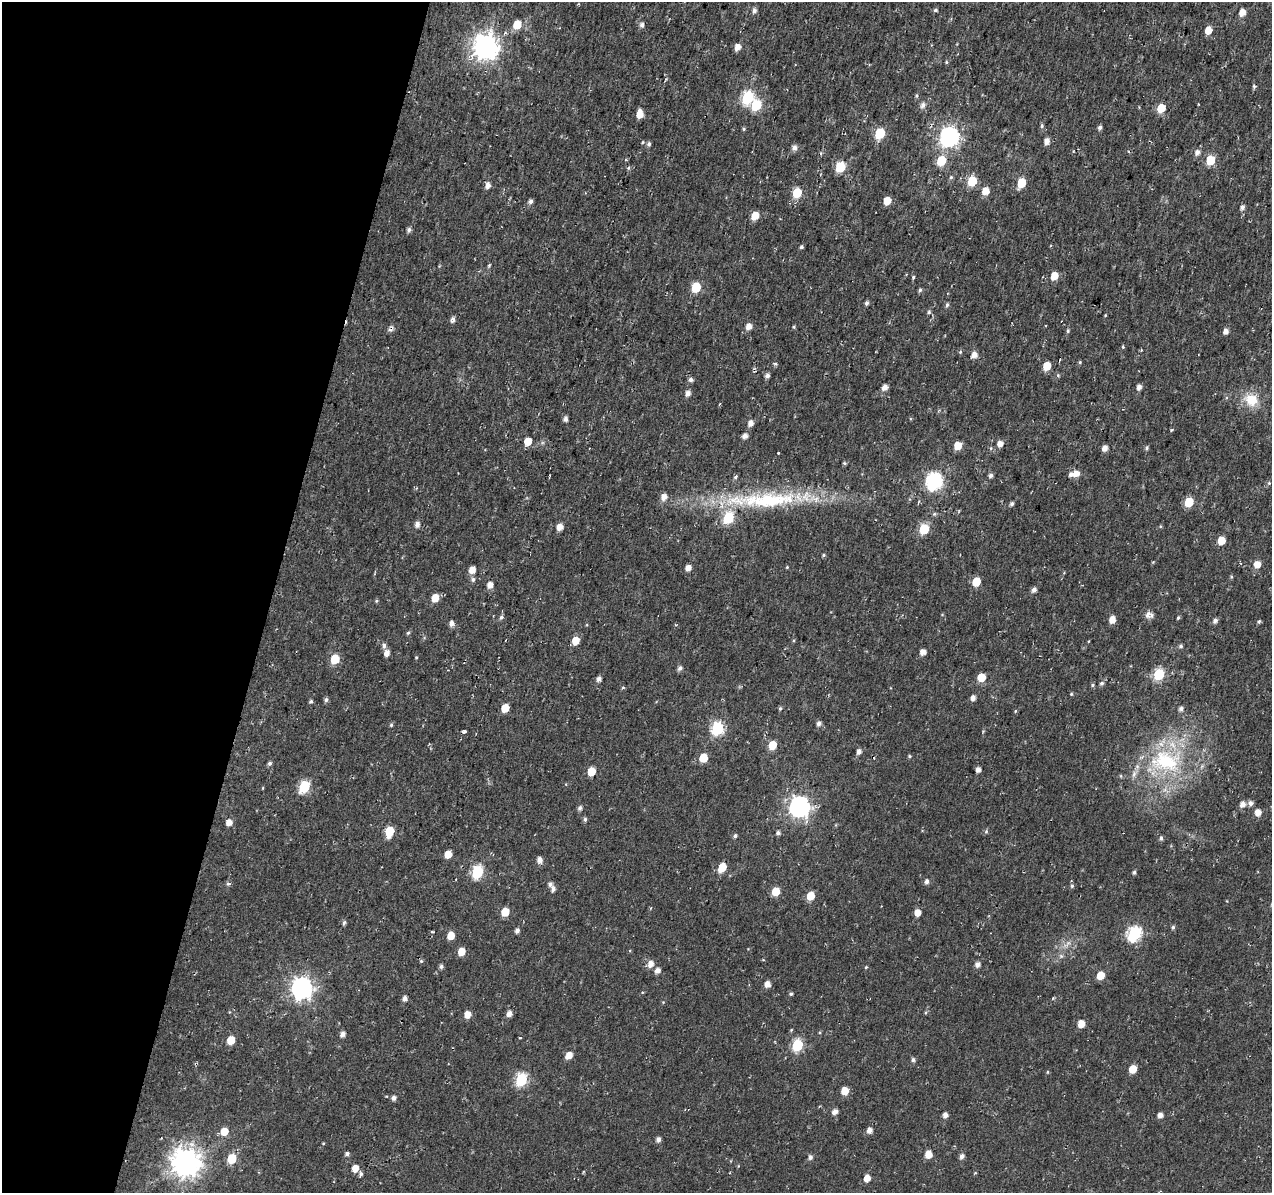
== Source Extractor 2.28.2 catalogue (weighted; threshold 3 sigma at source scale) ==
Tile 9 of 4 x 4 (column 1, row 3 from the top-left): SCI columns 16-1285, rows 1473-2663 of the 5101 x 5331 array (HDU 1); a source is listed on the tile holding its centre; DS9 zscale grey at full resolution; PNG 1274 x 1195 px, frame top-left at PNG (2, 2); no overlay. Shown black and unused: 21% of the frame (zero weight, under 2 of 3 exposures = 2% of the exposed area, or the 3 px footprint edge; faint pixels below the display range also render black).
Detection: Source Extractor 2.28.2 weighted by HDU 2 'WHT'; one run over the whole footprint, this tile lists its part. Background 0.0148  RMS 0.0053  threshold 0.0239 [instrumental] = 3 sigma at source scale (4.5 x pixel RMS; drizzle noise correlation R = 1.50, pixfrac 1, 0.0396/0.0396 arcsec/px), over >= 5 px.
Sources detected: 227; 1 cosmic-ray / hot-pixel residue — not listed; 4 inside a brighter listed object's ellipse — not listed separately; the other 222 listed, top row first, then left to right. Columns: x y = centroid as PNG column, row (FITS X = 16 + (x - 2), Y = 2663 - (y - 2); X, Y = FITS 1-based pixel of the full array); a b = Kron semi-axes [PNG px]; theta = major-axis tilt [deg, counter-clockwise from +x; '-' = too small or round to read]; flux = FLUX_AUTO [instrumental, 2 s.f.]
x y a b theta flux
935 10 6 4 -11 0.8
754 11 7 6 - 1.4
1242 12 6 5 - 4.6
517 24 6 6 - 11
642 25 6 5 - 1.8
1208 30 6 5 - 6.2
485 47 9 8 - 450
738 47 6 5 - 4
946 62 5 3 - 0.56
1254 86 5 4 - 0.73
917 96 5 3 - 0.66
748 97 7 6 - 57
756 105 7 6 - 30
923 105 6 5 - 2.3
1161 108 6 5 - 13
640 114 8 5 88 6
1042 126 6 5 - 0.88
1100 127 5 4 - 1.5
744 129 6 4 -90 0.59
880 133 6 5 - 28
949 137 8 7 - 210
1047 141 6 5 - 3.4
643 142 5 3 - 0.44
649 144 5 5 - 1.3
794 148 8 7 - 1.9
1197 152 6 5 - 2.5
1210 160 6 5 - 21
941 161 6 5 - 19
840 167 6 5 - 28
628 168 5 3 - 0.61
951 177 5 5 - 0.76
972 181 6 5 - 20
1021 183 6 5 - 15
488 185 7 5 84 2.4
985 191 6 6 - 6.2
797 193 6 5 - 19
530 201 5 4 - 1.7
887 201 6 5 - 7.8
1242 207 6 5 - 1.4
755 216 6 5 - 9.8
409 230 6 5 - 1.4
801 247 5 4 - 0.82
489 265 6 3 45 0.61
1054 276 6 5 - 7.4
913 277 5 4 - 0.69
696 287 6 5 - 24
920 290 5 4 - 1
867 303 5 4 - 1.3
947 305 6 5 - 0.98
929 312 5 5 - 0.92
1105 315 3 3 - 0.39
452 319 7 5 75 1.7
749 326 7 6 - 3.1
794 327 4 4 - 0.57
1068 331 5 4 - 0.69
1226 331 5 5 - 2.3
1123 347 4 3 - 0.52
960 352 5 4 - 0.6
974 355 5 5 - 3.7
1080 362 5 4 - 0.59
1047 366 6 5 - 10
767 376 5 4 - 1.8
691 380 5 5 - 1.6
885 387 6 5 - 3.2
1139 387 5 5 - 2.3
688 393 6 5 - 2.6
1251 400 17 15 -26 11
565 419 5 4 - 1.9
751 423 6 5 - 3.1
745 436 6 5 - 2.2
528 441 5 5 - 9.1
1000 444 5 5 - 3.5
958 446 5 5 - 8.7
1105 448 5 5 - 3.2
1147 448 6 4 70 0.82
778 453 3 2 - 0.53
844 463 5 4 - 0.68
1076 473 7 6 - 4
991 475 5 4 - 1.5
736 477 6 4 43 0.94
934 481 8 7 - 130
1269 483 5 5 - 0.61
664 497 7 6 - 3.4
768 500 96 21 3 63
1189 502 6 5 - 20
1012 504 5 4 - 1.3
934 514 6 4 44 0.69
417 524 7 6 - 2.1
560 527 5 5 - 4.8
924 529 6 5 - 29
1221 540 5 5 - 9
824 555 5 4 - 0.66
1257 564 6 5 - 5.6
787 567 4 3 - 0.44
688 568 5 5 - 3.2
472 570 6 5 - 5
1231 577 5 4 - 0.58
473 580 6 5 - 1.3
976 582 6 5 - 12
490 585 6 5 - 3.5
1034 590 5 5 - 2.2
435 598 6 5 - 8.3
376 601 5 4 - 0.63
1148 615 11 7 73 2.5
501 617 6 5 - 1
1178 618 5 4 - 0.66
1112 620 6 5 - 5.2
1215 620 6 5 - 1.9
1259 622 5 4 - 0.76
452 623 5 5 - 2.9
408 633 5 4 - 0.73
575 641 6 5 - 7.8
384 646 6 5 - 1.7
1181 646 5 4 - 0.95
923 652 5 5 - 3.4
387 653 6 5 - 3.3
416 657 4 3 - 0.46
335 659 6 5 - 18
680 668 6 5 - 1.7
1159 674 6 5 - 39
981 677 5 5 - 12
599 679 6 5 - 1.7
1102 683 6 5 - 1.1
1092 685 5 5 - 0.73
623 688 5 3 - 0.54
1071 694 4 4 - 0.55
973 698 5 4 - 2.5
326 700 5 5 - 1.3
311 701 5 5 - 0.85
505 708 6 5 - 10
780 708 5 4 - 0.79
1181 708 6 5 - 1.5
1015 711 4 4 - 0.54
818 724 6 5 - 1.8
391 725 5 4 - 0.75
717 728 7 6 - 59
464 731 4 3 - 1.3
772 745 6 5 - 11
859 751 6 5 - 2.2
909 756 5 4 - 0.58
703 758 6 5 - 13
1165 761 46 31 -8 52
270 763 5 5 - 1.1
978 769 4 4 - 2.7
591 771 6 5 - 11
1121 776 5 3 - 0.52
304 787 7 6 - 40
1250 803 6 6 - 2.2
1242 804 6 6 - 3
799 807 8 7 - 270
580 808 6 5 - 1.4
1258 812 7 6 - 3.6
585 819 5 5 - 1.1
229 822 6 5 - 3.9
389 831 7 6 - 18
986 831 5 5 - 0.77
778 833 5 5 - 1.3
735 836 5 4 - 1
1161 838 6 4 -90 1.1
448 854 5 5 - 7.8
539 860 6 5 - 3
722 867 7 5 55 11
477 872 7 6 - 50
1134 872 5 4 - 1
927 881 5 5 - 1.8
228 884 5 5 - 0.92
1072 886 6 5 - 0.92
553 889 6 5 - 1.8
776 891 6 5 - 11
811 896 6 5 - 10
505 912 6 5 - 9.6
917 913 5 5 - 4.7
344 922 6 4 59 1.1
1173 927 5 4 - 0.95
517 930 5 4 - 2
432 932 5 2 - 0.56
1134 934 7 6 - 78
451 936 6 5 - 7.1
1068 943 8 5 33 1.6
461 951 6 5 - 7.3
1061 956 5 5 - 0.98
421 961 4 4 - 0.66
651 964 7 6 - 3.8
977 964 5 5 - 2.5
441 967 5 5 - 1.4
866 967 4 3 - 0.46
657 970 5 5 - 2.9
1100 975 5 5 - 10
767 984 5 5 - 3.7
302 988 8 8 - 290
791 994 5 4 - 0.69
405 998 5 5 - 2.1
467 1014 6 5 - 5.1
509 1014 5 5 - 3.1
1081 1024 5 5 - 7.2
343 1034 5 5 - 2.4
520 1038 3 2 - 0.41
231 1040 6 5 - 9.3
797 1045 6 6 - 46
569 1055 7 5 40 4.8
913 1060 5 5 - 1.2
1132 1069 6 5 - 9
1047 1072 5 3 - 0.46
521 1080 7 6 - 51
845 1091 6 5 - 7.4
394 1098 5 5 - 1.8
835 1112 6 5 - 2.6
945 1115 5 5 - 2.6
1160 1115 5 4 - 2.5
869 1130 5 5 - 2.9
224 1131 6 6 - 7
658 1139 6 5 - 1.7
323 1143 4 3 - 0.4
347 1154 4 4 - 1.5
928 1154 6 5 - 5.7
962 1156 5 5 - 2
810 1157 6 5 - 1.6
232 1159 6 5 - 18
186 1162 9 9 - 690
355 1168 6 5 - 5.1
361 1174 5 5 - 1.3
867 1178 5 5 - 5.2